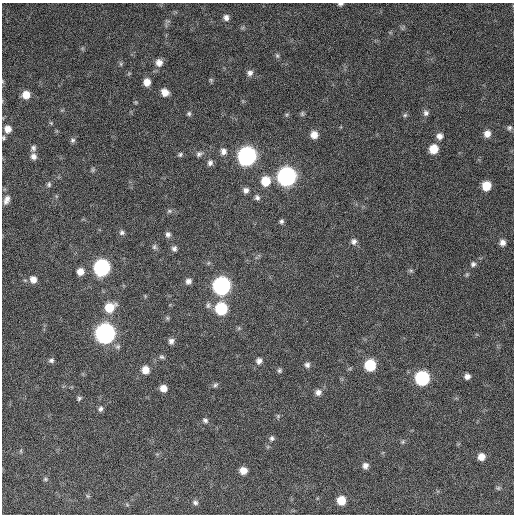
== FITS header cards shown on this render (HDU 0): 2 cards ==
NAXIS1  =                  512 / Axis length
NAXIS2  =                  512 / Axis length

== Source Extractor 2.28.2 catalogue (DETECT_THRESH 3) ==
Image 512 x 512 px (HDU 0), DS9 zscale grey, 1 PNG px = 1 image px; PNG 516 x 516 px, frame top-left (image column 1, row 512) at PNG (2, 3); no overlay
Background 752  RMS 27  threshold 80.8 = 3 sigma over >= 5 px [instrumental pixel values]
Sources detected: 87; all 87 listed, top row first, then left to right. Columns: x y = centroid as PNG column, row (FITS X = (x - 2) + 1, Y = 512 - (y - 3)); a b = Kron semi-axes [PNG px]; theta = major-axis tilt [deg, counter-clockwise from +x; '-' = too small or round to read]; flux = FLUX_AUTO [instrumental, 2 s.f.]
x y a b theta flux
340 4 6 4 5 4100
226 17 8 7 - 7700
277 56 8 5 -63 3700
159 63 9 9 - 13000
121 64 6 4 -89 2900
250 73 9 8 - 7700
211 80 6 5 - 2700
147 82 8 7 - 16000
165 92 8 7 - 15000
26 95 7 7 - 20000
426 113 8 7 - 6000
189 114 6 6 - 3600
302 114 7 5 76 3300
405 115 6 6 - 3300
51 123 5 4 - 2000
509 128 7 6 - 4200
8 129 7 6 - 14000
487 134 8 7 - 13000
314 135 8 8 - 16000
440 136 8 8 - 9600
3 138 5 4 - 2700
73 140 7 6 - 4100
33 148 8 6 78 5100
433 149 8 7 - 34000
223 151 8 8 - 8500
180 154 6 6 - 3600
199 154 9 6 35 5400
33 156 7 7 - 8100
247 156 9 9 - 760000
210 163 8 7 - 6200
93 170 7 5 70 3100
286 176 9 9 - 780000
265 181 9 8 - 38000
49 184 7 6 - 3600
486 186 7 7 - 37000
246 190 7 6 - 7600
257 198 7 6 - 5000
6 200 12 7 67 9400
169 211 7 6 - 3700
281 221 6 5 - 4200
122 232 7 7 - 4700
168 234 7 6 - 5600
354 241 7 7 - 6600
502 243 7 7 - 9600
154 247 7 7 - 4200
174 249 7 6 - 5300
473 264 7 7 - 5400
101 268 9 8 - 400000
80 271 8 7 - 15000
411 271 7 4 -1 2900
33 279 8 8 - 13000
188 281 7 6 - 7600
221 286 9 9 - 620000
208 305 9 6 89 5100
110 307 10 9 - 39000
221 309 8 8 - 110000
167 318 6 5 - 2700
239 328 6 4 71 2600
105 333 9 9 - 930000
171 341 7 7 - 7000
162 357 7 5 -33 3500
51 360 7 6 - 4800
259 361 8 7 - 7200
307 365 7 7 - 5900
370 365 8 7 - 83000
145 370 8 7 - 20000
279 371 6 6 - 3500
467 376 6 5 - 8100
422 378 8 8 - 240000
215 385 7 5 33 3700
163 388 7 6 - 15000
318 392 8 8 - 8600
79 398 7 5 39 3400
100 409 8 6 73 5500
278 416 5 5 - 2500
205 420 8 6 -28 4900
271 438 7 6 - 4500
403 442 6 5 - 2800
21 451 6 3 -72 2000
481 457 7 7 - 15000
365 466 7 6 - 8500
243 470 6 6 - 17000
45 479 6 5 - 2800
498 488 6 6 - 3100
88 496 6 5 - 2600
341 500 7 7 - 34000
195 503 7 6 - 4700
At the frame edge (FLAGS 8, measured only in part): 2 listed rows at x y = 340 4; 3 138